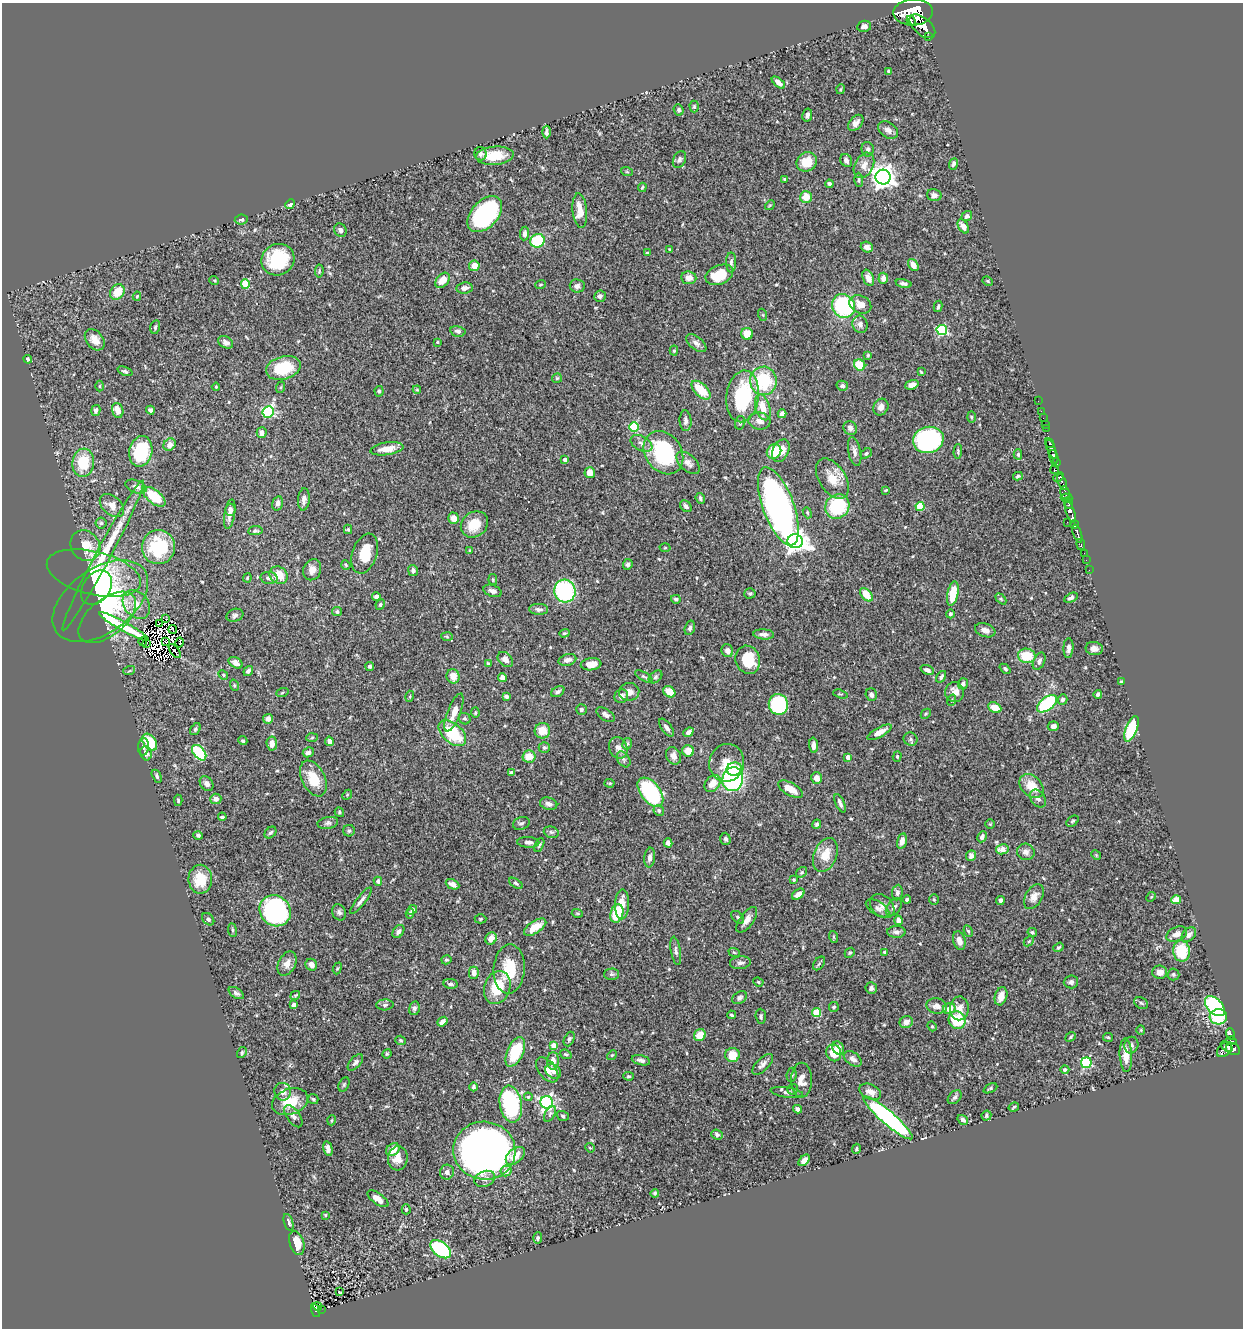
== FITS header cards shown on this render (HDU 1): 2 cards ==
NAXIS1  =                 1241
NAXIS2  =                 1326

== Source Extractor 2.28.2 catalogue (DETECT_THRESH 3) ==
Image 1241 x 1326 px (HDU 1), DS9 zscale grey, 1 PNG px = 1 image px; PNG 1245 x 1330 px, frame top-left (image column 1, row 1326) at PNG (2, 3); each listed source drawn as its Kron ellipse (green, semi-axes under 4 px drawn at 4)
Background 0.617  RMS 0.022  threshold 0.0655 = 3 sigma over >= 5 px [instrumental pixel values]
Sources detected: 553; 8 with non-positive FLUX_AUTO (blend fragments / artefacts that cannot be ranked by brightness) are neither listed nor drawn; of the other 545, the 500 brightest by FLUX_AUTO listed and drawn (45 fainter detections omitted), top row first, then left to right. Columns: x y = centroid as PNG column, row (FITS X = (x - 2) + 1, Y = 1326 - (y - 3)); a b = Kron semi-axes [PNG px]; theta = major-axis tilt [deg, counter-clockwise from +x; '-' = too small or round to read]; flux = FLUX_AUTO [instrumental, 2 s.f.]
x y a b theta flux
913 12 19 13 2 8100
911 21 5 2 - 380
864 26 7 5 10 5.7
922 26 15 8 -41 2700
929 37 3 2 - 130
889 71 4 3 - 2.2
778 82 8 4 -39 6.7
841 89 5 3 - 1.6
694 106 6 4 -89 2
679 110 6 5 - 2.5
807 115 6 5 - 3.8
856 123 9 6 50 7.1
888 130 11 7 -36 6.8
546 132 6 3 -89 4.1
868 149 7 6 - 3.8
481 154 6 6 - 4.7
495 156 19 9 5 38
679 160 9 6 65 4.4
846 160 7 5 -59 5.4
807 162 10 9 - 27
953 164 6 4 66 4.4
864 165 13 9 62 11
627 172 6 4 -19 1.6
883 177 7 7 - 1200
785 179 3 3 - 2.9
859 180 7 4 -88 2.7
829 184 4 4 - 4
642 187 4 3 - 1.6
934 195 7 6 - 5.3
806 197 6 6 - 19
290 204 5 4 - 4.7
770 205 5 4 - 1.7
580 211 17 7 -84 20
485 214 21 13 48 220
967 216 5 5 - 4.6
241 220 6 5 - 3.2
963 226 8 5 -61 9.3
340 230 7 6 - 5.1
525 233 7 4 84 5.7
537 241 7 6 - 79
867 247 6 5 - 7.6
670 249 4 3 - 1.5
647 253 4 4 - 1.5
278 260 17 15 30 71
731 262 10 5 89 3.9
913 265 7 4 -55 10
474 266 5 5 - 16
319 271 6 4 82 2.2
719 275 14 9 23 38
689 278 7 6 - 9.6
868 278 8 5 -66 10
883 278 5 5 - 10
214 280 5 3 - 1.5
442 280 8 6 48 16
988 281 5 3 - 1.8
904 283 8 4 -13 3.7
245 284 5 4 - 43
540 285 5 2 - 1.4
577 286 7 6 - 5.3
465 288 8 5 6 6.6
117 292 8 6 55 25
137 296 4 4 - 1.7
600 296 6 5 - 3.7
860 304 11 8 -27 16
843 306 12 11 - 150
938 306 6 3 79 2.5
763 315 6 4 -71 1.7
860 324 9 7 -71 7.8
155 327 7 5 75 2.7
942 330 5 5 - 140
458 331 8 5 -12 4.4
747 334 6 6 - 22
95 340 12 8 -51 13
226 342 8 5 -31 5.8
437 342 3 3 - 1.7
696 343 12 6 -38 6
674 351 5 4 - 2.3
868 355 4 3 - 1.5
28 359 4 4 - 2.8
860 365 6 5 - 37
283 368 17 11 16 62
125 371 8 4 -20 2.6
921 372 4 3 - 1.6
557 378 5 5 - 1.8
763 381 14 13 - 87
912 385 7 4 19 7.5
100 386 5 3 - 1.5
842 386 5 5 - 3.6
216 387 4 4 - 1.6
281 387 6 4 72 1.6
417 390 4 4 - 1.5
701 390 12 6 -44 39
379 391 5 4 - 2.2
742 396 26 16 82 120
1038 401 2 2 - 11
763 407 13 7 -74 21
881 407 9 7 59 7.2
96 410 5 4 - 4.9
118 410 7 5 -73 15
150 410 4 4 - 4.1
1041 411 2 2 - 7
268 412 6 5 - 150
782 414 4 4 - 9.9
971 417 6 3 -88 1.6
1043 418 2 2 - 9.1
686 421 10 6 -86 5.6
760 421 11 8 -8 9.2
740 423 7 5 74 2.7
1045 424 2 2 - 12
634 427 5 5 - 78
850 428 7 6 - 5.5
1046 428 2 2 - 11
262 433 5 5 - 8.2
928 440 15 13 15 270
641 443 11 7 -27 7.4
1050 444 4 3 - 220
170 445 6 5 - 7.4
387 449 16 6 9 19
1051 449 11 4 -69 660
141 451 15 11 77 88
781 451 12 8 65 16
958 451 7 3 89 1.8
774 452 8 7 - 41
855 452 15 6 -79 7.3
663 453 23 18 -56 130
866 453 6 4 37 2.7
1018 454 5 4 - 2
1054 457 7 4 -74 600
565 460 4 3 - 6
83 463 14 10 84 47
688 463 14 8 -43 8.7
1056 463 4 3 - 230
1054 470 5 4 - 190
590 473 5 5 - 11
1018 476 5 3 - 2.5
1059 477 6 4 43 240
832 479 22 13 -57 27
1062 482 8 3 -67 290
136 487 11 6 -21 7.2
885 490 4 3 - 1.5
1065 493 7 4 -83 390
154 497 13 6 -38 52
700 498 6 4 -70 3.3
1066 498 6 3 -4 64
304 499 11 5 85 6.4
278 503 7 5 75 5.2
1068 503 6 3 -65 140
112 506 14 9 -40 13
686 506 6 5 - 4.2
778 506 41 15 -70 620
837 506 13 11 44 96
920 506 4 4 - 53
230 510 6 5 - 5.3
1070 512 11 4 -71 1700
807 513 6 4 -68 2
230 514 15 5 80 8.8
454 518 6 5 - 10
1067 522 2 2 - 16
101 523 5 5 - 2.9
474 524 14 12 39 31
1074 525 4 3 - 370
348 529 4 4 - 1.7
255 531 7 4 6 2.3
1077 534 9 3 -72 670
795 541 7 7 - 870
1081 544 6 3 -83 100
85 546 16 14 -49 31
158 547 17 16 - 85
665 548 5 3 - 1.5
470 550 3 3 - 1.4
1084 553 2 2 - 5.3
365 554 20 12 71 39
103 555 85 7 62 66
1086 560 2 2 - 14
628 564 5 4 - 3.8
346 565 5 4 - 1.6
312 570 11 8 66 12
413 570 5 5 - 4.3
1089 570 2 2 - 9
94 573 48 21 -14 130
279 575 10 8 -38 24
247 578 4 4 - 1.6
269 578 8 6 -5 5.6
493 580 5 4 - 1.6
96 588 19 13 56 49
492 591 9 5 -19 7.1
565 591 11 10 - 160
750 593 5 5 - 2.2
953 593 12 5 79 35
866 595 8 5 -47 26
376 597 4 4 - 5.9
1071 598 7 4 27 4.6
676 599 5 4 - 3.2
1001 599 6 4 -45 2
100 601 54 32 35 150
136 604 16 12 -49 19
380 605 5 4 - 2.4
539 609 9 5 -2 5
337 612 5 4 - 3.3
950 614 4 3 - 3
235 615 9 6 19 3.9
107 617 34 18 39 100
166 619 3 2 - 1.6
159 624 2 2 - 1.4
124 627 28 4 -29 15
690 628 7 5 73 3.6
173 629 4 2 - 1.6
985 630 10 6 -19 7.6
564 633 5 4 - 1.9
764 634 10 5 -4 5.8
447 637 6 4 -4 1.9
143 641 4 2 - 1.8
166 641 3 2 - 1.5
146 643 2 2 - 2
180 643 5 2 - 1.9
1068 648 10 5 88 5.6
1094 649 8 6 -8 7.1
175 651 8 2 -53 2.1
727 651 6 5 - 5.8
1027 656 9 7 -9 36
505 660 9 6 -44 9.1
567 660 9 5 15 6.6
748 660 14 12 -71 43
1039 661 9 5 63 5.5
236 663 8 5 -33 7.5
488 664 4 3 - 2.3
591 664 10 6 7 16
370 666 4 4 - 2.7
1005 669 6 4 -40 2.8
927 670 7 4 -23 4.9
129 671 6 3 19 1.8
248 671 5 4 - 4.2
223 675 5 4 - 1.9
453 676 7 6 - 13
644 676 10 3 -30 2.2
655 677 8 5 42 3
941 677 6 4 57 3.4
502 678 4 4 - 8.2
1121 682 4 3 - 2.3
963 684 5 5 - 4.8
234 685 6 3 -72 1.4
558 692 7 4 32 3.8
629 692 10 9 - 8.9
669 692 6 5 - 18
955 692 10 9 - 15
282 693 6 4 20 1.9
840 694 7 3 -17 1.6
1098 694 4 3 - 3.4
871 695 6 5 - 4.6
410 696 5 3 - 1.4
506 696 4 3 - 6.9
621 696 7 6 - 6.9
1063 699 5 4 - 5
952 700 6 3 71 2.2
778 704 10 9 - 98
1047 704 12 6 37 130
995 707 7 5 -26 22
581 709 5 5 - 3.9
454 712 20 6 69 15
475 713 5 3 - 1.5
926 714 6 3 45 1.6
606 715 10 5 -33 5.2
268 719 5 4 - 7.7
465 719 6 5 - 3.1
1053 726 5 4 - 6.2
666 728 10 5 -54 5.6
195 729 6 4 54 2.7
1131 729 13 5 69 86
542 731 8 7 - 21
688 732 5 4 - 5.9
879 732 14 5 29 13
452 733 16 9 -42 70
312 737 6 4 4 2.1
910 739 7 6 - 3.5
243 741 5 4 - 2.5
329 741 5 4 - 7.6
150 742 9 6 -56 53
272 744 7 5 -85 11
627 744 6 5 - 2.4
814 745 7 4 -88 6.2
143 747 9 5 87 4.6
544 747 5 5 - 2.8
618 748 11 9 -68 8.7
688 751 6 5 - 20
308 752 6 5 - 4.1
146 753 7 5 -70 6.2
199 753 9 5 -50 120
674 756 9 7 -61 7.9
897 756 5 4 - 1.8
529 757 6 6 - 21
848 757 4 4 - 11
624 759 8 6 -57 4.1
727 763 19 17 76 27
734 769 8 6 10 18
511 773 4 3 - 7.6
157 776 7 4 -63 2.9
313 778 19 11 -63 36
816 778 6 5 - 11
733 779 12 10 73 260
610 783 5 3 - 1.6
713 783 9 7 50 18
207 784 8 6 -51 7.8
1031 786 14 10 -45 27
790 789 14 6 -29 19
650 792 17 9 -52 160
347 795 5 4 - 1.8
1038 798 10 7 -52 6.6
216 799 6 5 - 7.9
178 800 5 4 - 2.4
840 803 10 3 -67 4.2
549 804 9 6 -15 5.6
659 811 6 5 - 3.3
339 812 5 4 - 2.3
222 817 4 3 - 3.2
1072 821 7 4 40 2.3
328 823 10 6 9 3.9
521 823 8 6 20 3.9
817 824 4 4 - 2.5
990 824 5 4 - 1.5
349 831 6 5 - 2.9
270 832 7 5 44 2.6
551 832 8 5 -16 3
198 835 5 4 - 3
982 837 6 4 62 6.2
725 839 6 5 - 2.9
902 841 8 4 76 9.4
528 842 11 5 -3 5.9
668 843 4 4 - 5.6
539 845 7 4 64 2.6
1002 849 6 5 - 17
1026 852 9 8 - 7
825 855 18 11 67 23
1096 855 5 4 - 1.4
971 856 5 5 - 5.2
650 858 10 5 83 6.9
802 872 6 4 35 2.4
200 879 14 11 -90 35
794 880 3 3 - 2.1
378 881 4 4 - 4.4
516 883 8 4 -32 2.6
452 884 7 4 -24 8.7
897 893 8 5 83 4.9
798 894 7 4 36 8.5
1034 897 13 8 59 11
1151 897 5 4 - 1.5
907 900 4 4 - 3
934 900 5 5 - 1.9
1000 900 4 4 - 4.7
1176 900 5 4 - 17
361 901 16 4 52 7
622 904 15 7 88 20
882 906 13 10 -44 10
894 907 10 6 50 5.4
877 908 13 7 -32 6.2
412 910 6 4 44 3.3
275 911 16 14 -44 280
339 912 8 6 -64 4.6
577 913 5 3 - 1.7
617 913 9 6 73 56
410 914 5 4 - 2.2
738 917 7 5 -45 3
208 919 7 5 -46 4.4
480 919 6 4 1 1.8
747 920 15 7 54 9.8
898 920 5 4 - 7.5
535 927 13 6 34 24
232 930 7 4 -82 2.2
398 931 7 5 55 4.5
968 931 6 4 -68 1.9
896 932 9 6 0 4.9
1032 932 5 4 - 2.5
1177 934 11 7 25 8.5
1189 935 8 6 45 7.2
834 937 6 4 -71 1.7
491 938 6 5 - 13
959 941 9 6 -73 9.4
1029 941 5 4 - 2.2
1058 947 5 4 - 2.1
676 951 14 5 -80 5
1181 951 10 8 -81 54
734 952 6 3 -20 1.8
885 952 4 4 - 3.2
850 953 5 4 - 2.1
446 960 5 4 - 2.5
740 963 10 6 6 5.6
819 963 8 5 53 2.4
287 964 13 8 64 9.4
311 965 6 5 - 7.4
337 968 6 4 69 1.7
509 969 24 15 86 45
1160 972 7 6 - 9.6
474 973 6 5 - 7.3
611 974 7 5 0 3.2
1173 974 6 6 - 2.6
758 982 5 4 - 2
1071 982 7 6 - 4.4
451 984 7 5 -9 3.9
497 987 17 13 70 48
871 988 6 5 - 5.2
236 993 8 5 -34 4
295 995 5 3 - 1.5
1001 996 9 6 73 13
740 998 8 5 35 4.4
1141 1003 7 5 -29 3
294 1005 4 4 - 4.5
385 1005 8 5 2 3.6
937 1006 10 7 -11 9.3
1215 1006 12 7 -45 190
834 1007 5 5 - 3.1
414 1008 7 5 78 4.2
959 1008 12 9 88 12
949 1009 6 5 - 15
816 1013 4 4 - 50
731 1015 4 4 - 2.7
761 1016 7 5 -87 3.2
1218 1017 8 7 - 64
957 1020 9 8 - 61
442 1022 6 4 39 5.8
906 1022 7 6 - 9.6
932 1026 5 4 - 1.7
1141 1030 4 4 - 1.4
1230 1034 6 3 -74 110
700 1035 6 5 - 21
1071 1037 5 3 - 1.9
1108 1037 5 4 - 1.8
569 1039 8 5 67 3
401 1040 5 4 - 1.9
1231 1041 5 3 - 130
554 1045 4 4 - 22
1131 1045 8 7 - 4.8
1227 1046 6 3 -37 260
838 1048 7 5 -64 13
1233 1049 7 5 -28 450
1224 1050 9 6 45 450
242 1052 6 4 58 2.2
515 1052 16 8 66 76
834 1053 8 7 - 28
387 1054 5 4 - 1.5
566 1054 6 4 -20 2
612 1055 5 4 - 1.7
732 1055 7 7 - 26
1126 1055 17 6 -87 19
853 1059 10 6 -35 6.4
641 1060 9 5 -14 5.1
553 1061 9 6 88 10
355 1062 10 5 49 4.2
1086 1063 5 5 - 140
763 1064 13 6 45 6.5
547 1070 14 8 -52 11
1065 1070 4 4 - 3.4
553 1071 8 6 -38 7.6
792 1075 7 5 83 2.5
629 1076 5 4 - 2
801 1080 17 10 -90 14
344 1085 7 5 64 2.3
473 1087 4 3 - 2.5
990 1088 7 4 26 2.4
793 1089 5 5 - 2.6
283 1092 9 8 - 8.8
787 1092 16 5 -8 5
870 1092 11 7 -26 9.7
528 1097 4 4 - 1.5
955 1097 8 5 44 3.2
313 1099 5 5 - 2.1
290 1102 18 12 20 36
547 1102 6 6 - 340
511 1104 18 11 -81 180
1014 1107 5 2 - 1.4
798 1109 4 4 - 5.7
550 1114 8 5 60 2.9
293 1116 13 6 -55 6.6
563 1116 6 5 - 2.8
986 1116 5 4 - 2.5
888 1118 32 6 -41 320
332 1120 5 3 - 1.4
963 1120 6 4 -34 4.3
717 1134 6 5 - 3.3
590 1148 5 3 - 1.5
328 1149 7 4 -77 6.4
856 1149 5 3 - 2.2
393 1150 7 5 39 19
484 1151 31 29 -9 1100
515 1156 11 7 40 18
398 1158 12 10 85 17
804 1160 7 4 47 8.4
506 1171 5 5 - 8.1
447 1172 7 7 - 5.8
485 1179 11 7 22 8.3
655 1193 4 4 - 2.2
378 1199 12 5 -35 13
406 1209 5 4 - 2
325 1215 4 4 - 1.5
288 1222 9 4 -73 5.1
538 1238 5 4 - 2.3
297 1243 12 7 -74 21
441 1249 12 7 -39 160
339 1292 3 2 - 1.3
317 1307 4 3 - 20
321 1309 2 2 - 7.5
316 1310 7 3 -69 96
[45 fainter detections neither listed nor drawn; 8 non-positive-flux detections neither listed nor drawn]